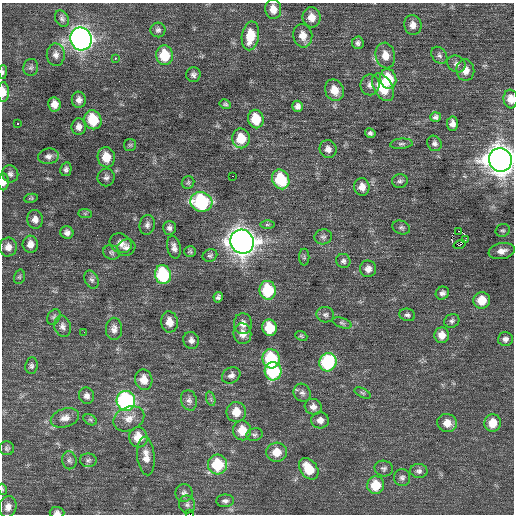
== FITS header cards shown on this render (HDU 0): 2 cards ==
NAXIS1  =                  512 / Axis length
NAXIS2  =                  512 / Axis length

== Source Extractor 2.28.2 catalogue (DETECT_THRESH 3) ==
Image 512 x 512 px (HDU 0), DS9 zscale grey, 1 PNG px = 1 image px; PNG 516 x 516 px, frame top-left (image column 1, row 512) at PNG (2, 3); each listed source drawn as its Kron ellipse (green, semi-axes under 4 px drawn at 4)
Background 0.291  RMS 0.85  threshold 2.54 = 3 sigma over >= 5 px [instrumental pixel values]
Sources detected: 145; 1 with non-positive FLUX_AUTO (blend fragments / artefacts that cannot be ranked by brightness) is neither listed nor drawn; the other 144 listed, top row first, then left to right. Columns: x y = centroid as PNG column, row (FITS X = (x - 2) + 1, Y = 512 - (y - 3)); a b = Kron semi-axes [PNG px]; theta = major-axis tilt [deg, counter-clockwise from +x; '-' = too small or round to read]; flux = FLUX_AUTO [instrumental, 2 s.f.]
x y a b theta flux
273 9 10 8 -82 560
312 17 10 9 - 610
62 19 9 6 -59 160
413 25 10 8 -76 410
158 30 7 7 - 170
250 36 14 8 80 1400
303 36 12 9 -79 610
81 39 11 10 - 33000
358 43 6 6 - 160
56 55 11 9 -88 310
164 55 10 8 -84 1800
385 55 13 9 -77 650
439 55 9 7 -52 190
115 58 3 3 - 200
456 64 9 8 - 240
31 67 8 7 - 170
465 70 11 9 -85 520
3 72 6 4 89 100
193 75 7 7 - 190
388 79 10 8 -78 1900
370 85 10 9 - 310
383 87 15 9 -59 2100
334 90 11 9 -68 790
3 92 10 6 90 530
511 99 9 7 -84 500
79 100 8 7 - 280
54 104 7 6 - 430
225 104 6 4 -29 97
297 106 5 5 - 220
436 117 5 5 - 170
256 119 9 7 -78 1700
93 120 10 8 -70 2000
18 124 3 3 - 320
452 124 7 5 -86 300
79 127 8 7 - 280
370 133 5 5 - 130
241 138 10 8 -86 1300
434 143 8 7 - 190
401 144 11 5 5 150
130 145 6 6 - 93
328 149 9 8 - 300
48 156 10 7 10 260
106 157 10 8 -80 1000
500 160 12 11 - 80000
66 169 7 5 77 160
10 174 8 8 - 210
232 176 2 2 - 230
106 177 9 8 - 210
281 179 10 8 -65 2900
400 181 8 7 - 150
3 182 8 5 87 320
188 183 7 6 - 100
362 187 9 7 -83 480
31 198 7 4 13 78
201 202 11 9 -14 7000
85 213 7 4 -1 85
35 219 9 8 - 330
147 225 10 7 76 220
267 225 7 3 0 76
401 227 9 6 -19 160
169 228 7 6 - 190
503 230 7 6 - 120
458 231 3 2 - 6500
67 233 6 6 - 230
323 237 9 7 12 180
465 240 3 2 - 110
242 242 12 11 - 64000
121 243 11 9 -27 420
30 244 8 7 - 390
460 244 6 2 18 930
8 247 9 9 - 410
174 247 11 6 -78 280
126 248 9 8 - 270
502 251 13 8 11 430
111 252 8 7 - 140
190 252 6 5 - 92
210 255 7 6 - 130
304 257 8 5 -90 110
343 261 7 7 - 160
368 269 8 8 - 350
163 275 9 8 - 4500
19 277 7 5 72 95
92 280 9 6 -62 190
268 290 9 8 - 3100
442 293 7 6 - 190
218 297 5 4 - 150
482 300 8 8 - 1100
325 315 9 8 - 200
407 315 8 6 -17 170
54 317 8 6 60 130
452 321 8 6 26 150
169 322 10 8 -83 570
342 323 10 5 -19 150
243 324 10 9 - 410
62 326 11 8 -74 270
269 328 8 7 - 1900
114 329 11 8 -89 330
84 332 3 2 - 54
242 334 10 9 - 490
442 335 8 7 - 490
301 336 6 4 -23 93
505 339 7 7 - 220
191 340 8 7 - 250
271 359 9 8 - 3500
328 362 9 8 - 4800
31 366 8 6 83 150
273 371 9 8 - 4700
231 375 9 8 - 260
144 380 10 8 -79 600
302 393 9 8 - 240
363 393 9 4 -27 99
87 396 8 7 - 250
211 399 7 4 -71 120
189 400 10 8 -73 240
126 401 10 9 - 10000
313 407 8 8 - 340
236 412 10 10 - 830
65 418 14 9 16 440
129 419 16 12 24 590
90 420 7 5 -30 110
320 420 9 8 - 340
447 423 10 9 - 650
493 423 9 8 - 900
242 430 10 9 - 950
254 435 8 6 9 140
138 437 10 9 - 1000
7 448 7 7 - 130
277 452 10 9 - 840
146 456 19 8 -85 570
69 460 9 7 -80 180
88 460 8 7 - 180
217 465 10 9 - 2500
384 468 9 8 - 170
309 469 12 8 -52 1300
419 471 8 7 - 180
402 478 8 8 - 190
376 485 9 8 - 1400
2 489 6 3 -70 54
184 493 9 8 - 210
225 501 9 6 1 170
187 504 9 8 - 200
8 507 11 8 77 340
57 513 7 5 -2 190
190 514 4 2 - 2200
At the frame edge (FLAGS 8, measured only in part): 8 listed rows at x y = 3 72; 3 92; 511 99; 500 160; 3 182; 2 489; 57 513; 190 514
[1 non-positive-flux detection neither listed nor drawn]